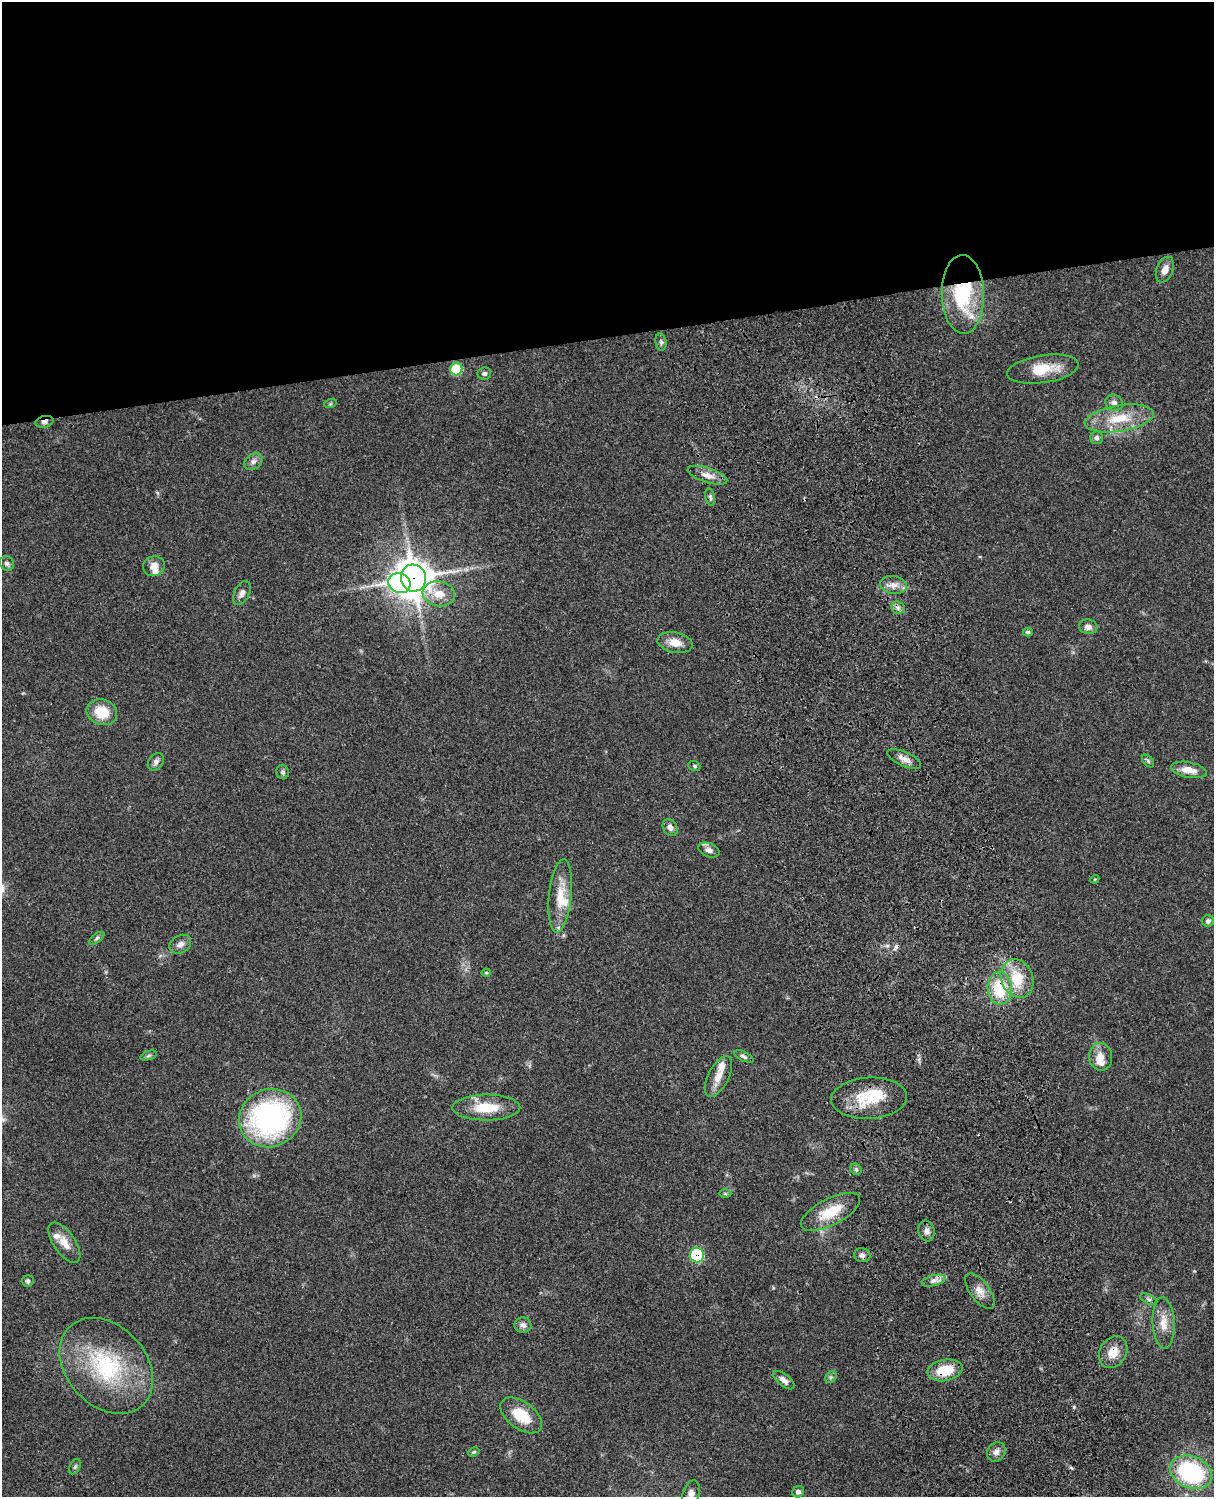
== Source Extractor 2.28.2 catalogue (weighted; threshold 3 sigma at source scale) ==
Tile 2 of 4 x 3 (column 2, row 1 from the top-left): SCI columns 1333-2544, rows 3269-4763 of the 5086 x 4927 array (HDU 1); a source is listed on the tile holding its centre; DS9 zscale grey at full resolution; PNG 1216 x 1499 px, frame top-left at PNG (2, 2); each listed source drawn as its Kron ellipse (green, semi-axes under 4 px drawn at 4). Shown black and unused: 23% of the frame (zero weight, under 3 of 4 exposures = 6% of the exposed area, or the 3 px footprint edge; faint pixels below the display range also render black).
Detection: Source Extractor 2.28.2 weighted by HDU 2 'WHT'; one run over the whole footprint, this tile lists its part. Background 0.0923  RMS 0.0062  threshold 0.0278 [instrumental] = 3 sigma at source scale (4.5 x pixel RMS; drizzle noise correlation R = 1.50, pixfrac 1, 0.05/0.05 arcsec/px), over >= 5 px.
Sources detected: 80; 1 cosmic-ray / hot-pixel residue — neither listed nor drawn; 5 inside a brighter listed object's ellipse — not listed separately; the other 74 listed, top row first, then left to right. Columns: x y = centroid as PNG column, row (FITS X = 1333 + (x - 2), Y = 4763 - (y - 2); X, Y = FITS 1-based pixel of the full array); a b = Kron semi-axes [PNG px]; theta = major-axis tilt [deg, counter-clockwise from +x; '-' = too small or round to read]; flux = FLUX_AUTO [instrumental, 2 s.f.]
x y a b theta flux
1165 270 13 8 68 5.4
963 294 39 21 -89 47
661 342 8 5 -82 1.5
456 369 6 6 - 23
1043 369 36 14 8 16
484 374 7 6 - 1.6
1114 403 9 8 - 2.9
330 404 6 4 18 0.82
1119 418 35 13 9 20
44 422 9 5 14 2.5
1097 438 6 6 - 2
253 462 10 7 33 2.7
707 475 20 7 -18 5.2
710 497 9 5 -77 1.4
7 563 7 6 - 1.5
154 566 11 10 - 5.4
413 578 13 12 - 1100
399 583 11 10 - 120
894 585 13 9 -8 4.7
242 593 13 7 63 3.1
439 594 16 12 -8 9.8
898 608 7 6 - 1.9
1088 627 9 7 -10 3.4
1028 632 5 4 - 0.99
675 642 18 10 -12 7.3
102 712 15 12 -20 15
904 759 18 7 -24 4.3
1148 761 7 4 -46 1.2
156 762 9 7 55 2.2
694 766 6 5 - 0.99
1189 770 18 7 -11 7.8
283 772 7 6 - 1.5
670 827 9 7 -56 2.8
709 850 11 7 -20 2.9
1095 879 5 3 - 0.69
560 896 37 11 84 15
1208 921 6 5 - 1.6
97 938 9 4 36 1.3
180 944 11 8 29 3.2
486 973 4 4 - 0.65
1017 978 20 15 -66 20
1000 988 16 12 -89 26
148 1056 8 4 19 1.2
744 1056 10 4 -25 1.5
1101 1057 14 11 -80 6.7
718 1077 22 10 63 7.3
869 1098 38 20 4 26
486 1108 34 13 0 18
270 1118 32 28 24 120
856 1169 6 5 - 1.1
725 1193 6 4 -1 0.82
830 1212 32 13 27 18
927 1231 10 8 -81 2.9
64 1243 23 10 -55 7.7
697 1255 7 7 - 40
862 1255 8 7 - 2.2
28 1281 6 6 - 1.4
934 1281 12 5 13 3
980 1291 21 9 -54 6.1
1148 1299 9 5 -27 1.4
1164 1323 25 11 -87 9
523 1325 8 7 - 2.6
1113 1352 17 13 60 8.9
106 1366 54 40 -48 64
945 1370 18 10 11 17
831 1377 6 5 - 1.2
784 1380 12 6 -39 3.4
521 1415 24 13 -36 17
474 1452 6 4 26 0.8
996 1452 10 8 53 3.1
75 1467 8 5 63 1.2
1191 1472 22 16 -22 66
798 1492 6 5 - 1.8
691 1494 14 8 72 4
Overlapping masked pixels (flux is a lower limit): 8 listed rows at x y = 963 294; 44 422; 413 578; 399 583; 1000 988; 697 1255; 1113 1352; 945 1370
Isophote crosses this tile's border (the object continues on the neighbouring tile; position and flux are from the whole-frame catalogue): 1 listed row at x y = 691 1494